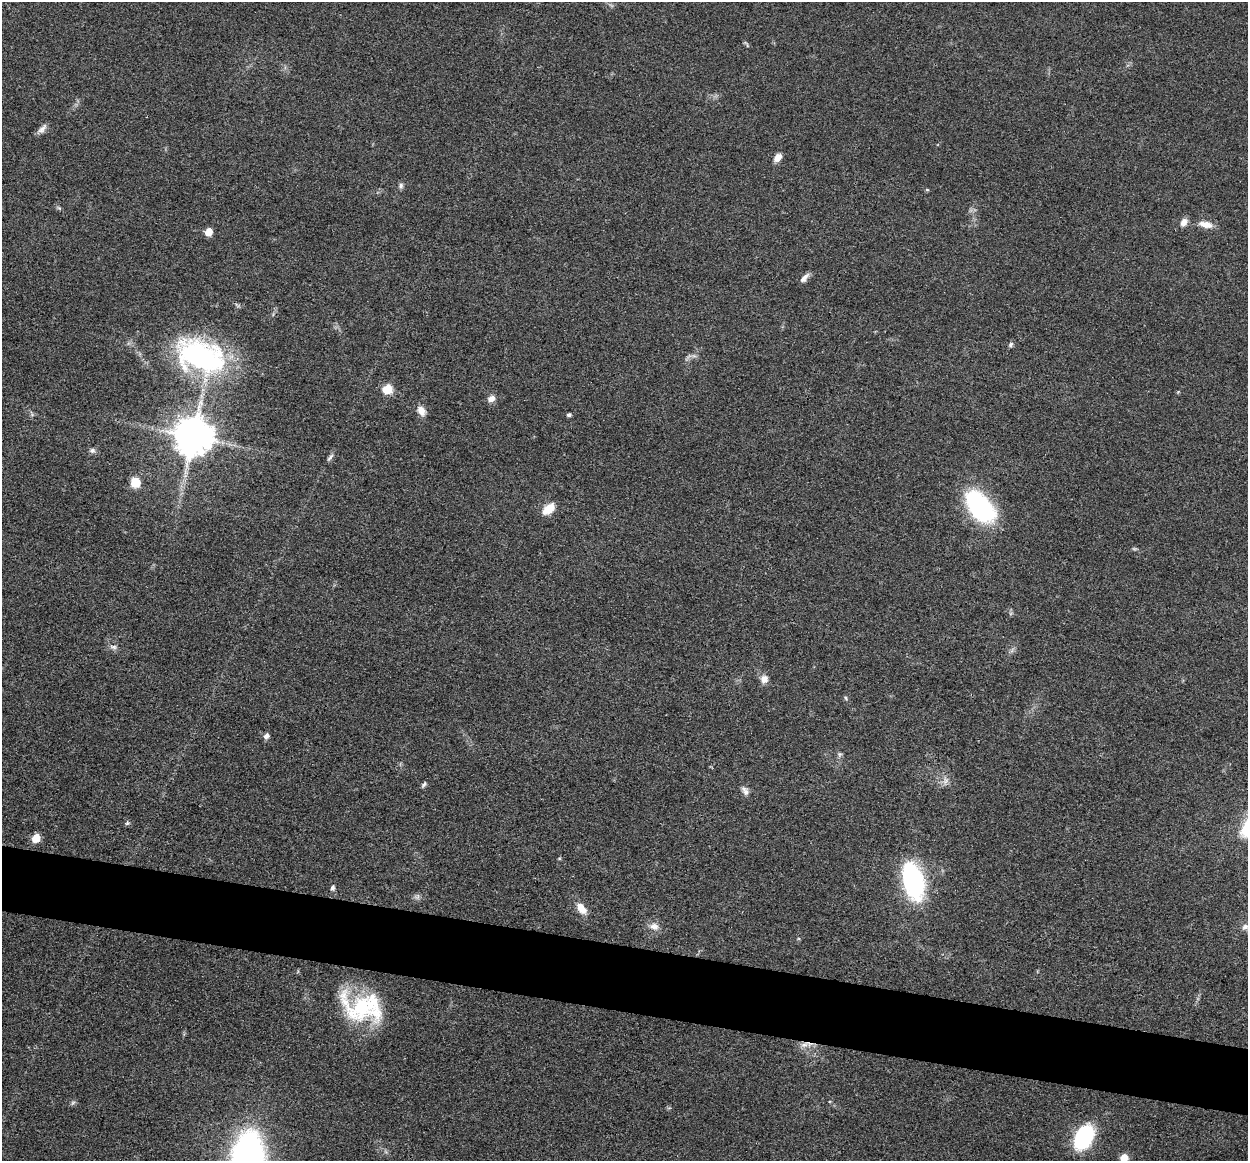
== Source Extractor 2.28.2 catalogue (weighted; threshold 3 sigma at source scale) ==
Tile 6 of 4 x 4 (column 2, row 2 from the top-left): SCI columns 1252-2497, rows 2447-3605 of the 4993 x 5012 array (HDU 1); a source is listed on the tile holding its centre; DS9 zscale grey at full resolution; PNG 1250 x 1163 px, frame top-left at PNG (2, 2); no overlay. Shown black and unused: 6% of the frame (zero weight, under 3 of 4 exposures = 1% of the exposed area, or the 3 px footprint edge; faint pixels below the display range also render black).
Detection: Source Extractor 2.28.2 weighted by HDU 2 'WHT'; one run over the whole footprint, this tile lists its part. Background 0.103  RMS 0.0077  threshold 0.0345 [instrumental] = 3 sigma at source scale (4.5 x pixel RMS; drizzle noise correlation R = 1.50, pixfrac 1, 0.05/0.05 arcsec/px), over >= 5 px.
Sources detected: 47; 1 too faint to see at this stretch — not listed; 1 inside a brighter listed object's ellipse — not listed separately; the other 45 listed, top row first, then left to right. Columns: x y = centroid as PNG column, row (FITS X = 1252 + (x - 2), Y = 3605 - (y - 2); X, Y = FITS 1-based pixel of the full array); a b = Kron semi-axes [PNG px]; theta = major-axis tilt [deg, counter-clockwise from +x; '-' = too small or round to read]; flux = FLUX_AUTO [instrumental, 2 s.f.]
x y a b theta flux
747 45 9 3 -65 0.95
42 129 15 7 49 3.9
778 157 10 7 49 5.9
401 186 7 6 - 2.1
927 190 6 4 -1 0.86
1184 222 10 7 54 5
1206 224 20 8 -11 7.8
208 232 5 5 - 16
804 278 13 6 47 4.1
1011 344 7 6 - 1.7
200 356 62 38 -20 150
694 356 7 4 -18 1.7
387 389 6 5 - 37
1178 392 5 4 - 0.76
491 399 9 8 - 4.6
421 411 13 9 -56 6.1
569 415 5 4 - 1.6
193 436 11 11 - 2500
92 450 8 7 - 2.3
330 458 12 4 52 2.1
185 476 7 4 19 1.5
135 482 12 11 - 11
980 507 30 16 -54 140
549 509 15 9 42 13
113 647 11 5 -11 2.6
764 679 10 9 - 5.7
846 698 6 5 - 1.2
266 736 6 5 - 3.6
839 754 7 6 - 1.7
945 781 11 7 65 4
424 785 9 5 50 1.7
745 791 12 7 -56 4
127 823 6 5 - 1.4
36 838 6 5 - 22
913 881 37 20 -75 100
332 888 6 4 68 2.5
417 897 9 7 55 2.5
582 909 16 9 -52 8.8
654 926 13 9 -14 5.8
1245 927 9 8 - 3.4
365 1006 53 34 -3 69
805 1044 13 8 8 5.9
73 1103 7 5 31 1.5
1084 1137 25 16 60 61
1124 1158 6 5 - 16
Overlapping masked pixels (flux is a lower limit): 1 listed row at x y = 805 1044
Isophote crosses this tile's border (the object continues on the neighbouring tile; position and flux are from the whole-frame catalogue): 1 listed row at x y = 1124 1158